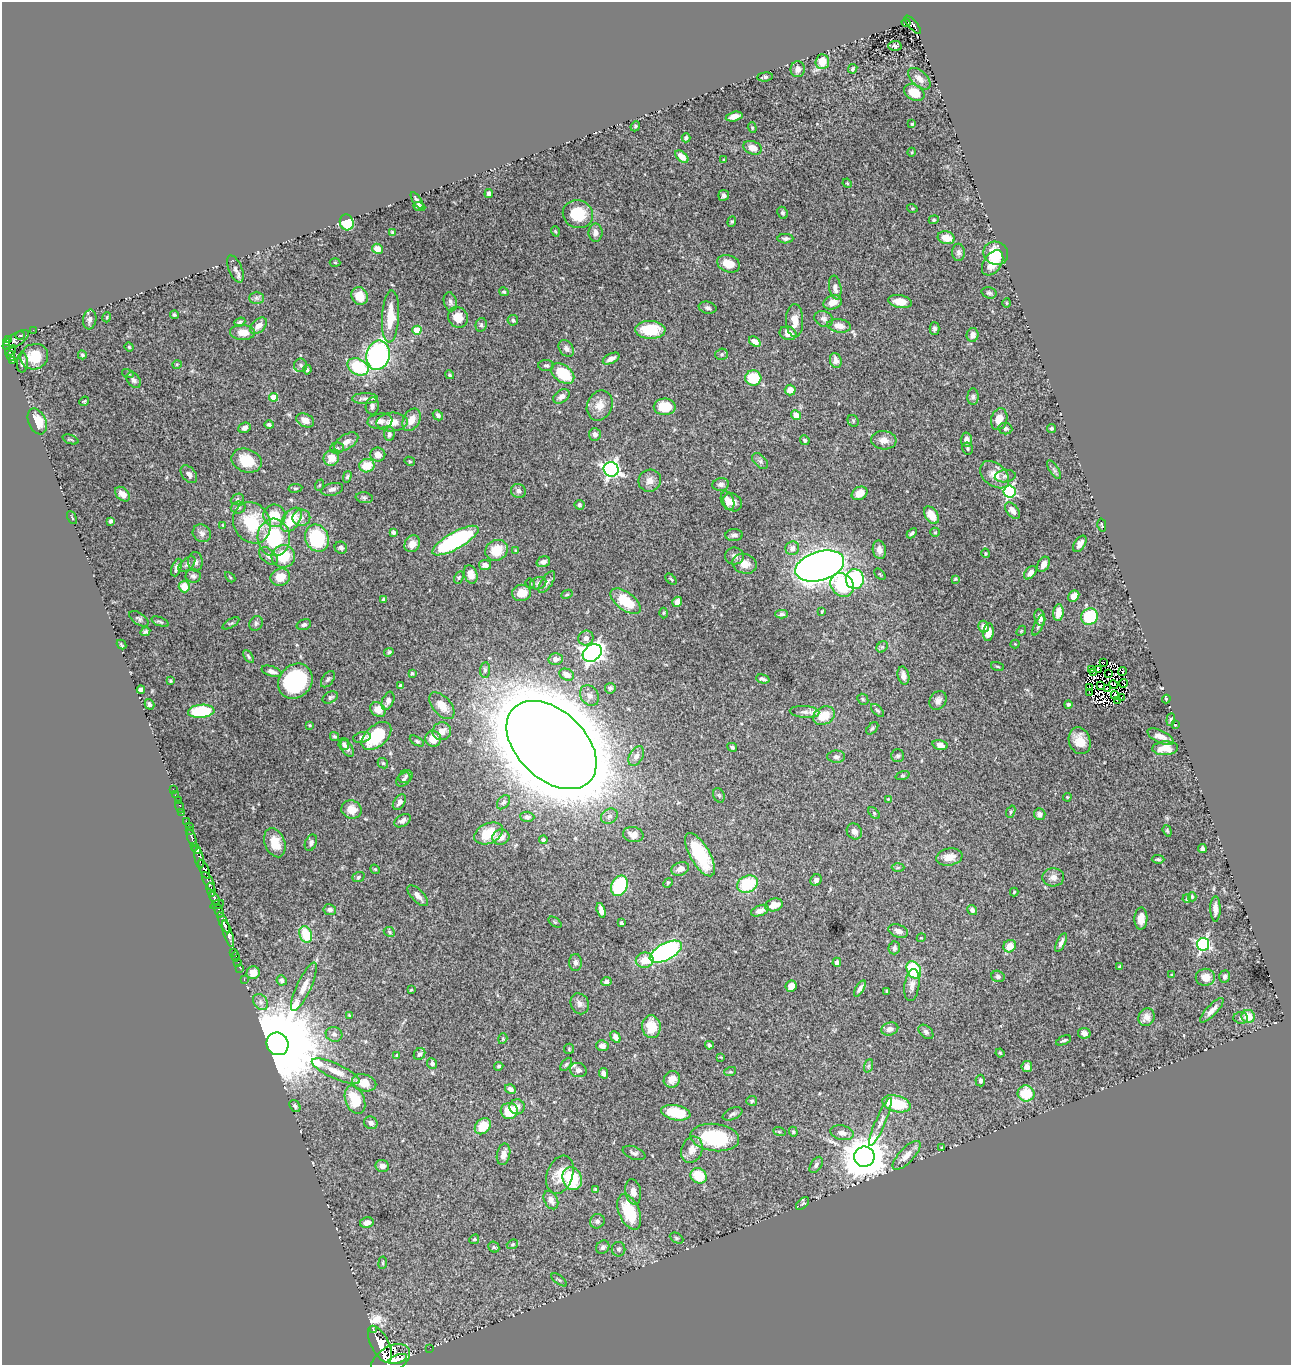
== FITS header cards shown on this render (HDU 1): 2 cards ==
NAXIS1  =                 1289
NAXIS2  =                 1363

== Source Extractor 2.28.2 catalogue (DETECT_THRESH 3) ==
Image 1289 x 1363 px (HDU 1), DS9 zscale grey, 1 PNG px = 1 image px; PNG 1293 x 1367 px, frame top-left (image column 1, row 1363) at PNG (2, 2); each listed source drawn as its Kron ellipse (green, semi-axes under 4 px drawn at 4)
Background 1.62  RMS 0.027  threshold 0.0815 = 3 sigma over >= 5 px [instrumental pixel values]
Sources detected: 493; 8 with non-positive FLUX_AUTO (blend fragments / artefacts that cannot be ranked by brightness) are neither listed nor drawn; the other 485 listed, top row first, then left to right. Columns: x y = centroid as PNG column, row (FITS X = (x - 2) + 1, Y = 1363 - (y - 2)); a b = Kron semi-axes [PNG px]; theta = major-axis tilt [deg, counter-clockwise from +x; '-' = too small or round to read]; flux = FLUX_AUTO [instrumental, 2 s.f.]
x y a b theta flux
906 23 4 3 - 30
913 25 11 4 -50 260
895 46 6 5 - 4.2
822 62 7 6 - 30
798 69 8 7 - 8.1
853 69 5 3 - 2.5
765 77 8 4 5 3.4
919 79 14 7 -42 12
914 92 11 7 -28 29
734 116 8 4 14 9.9
912 124 3 3 - 2
635 126 5 4 - 2.3
752 128 5 4 - 2.2
686 138 4 4 - 4.4
752 148 9 6 -20 20
912 152 4 3 - 1.4
682 157 8 4 -40 16
724 160 3 2 - 1.5
847 183 5 3 - 1.8
489 194 4 3 - 4.5
724 195 5 5 - 5.2
417 201 9 3 -56 5.9
419 207 6 3 -21 5
912 208 5 3 - 1.8
783 213 6 5 - 3.7
578 214 15 14 - 62
934 220 5 4 - 2.1
347 222 8 7 - 75
732 222 5 4 - 2.6
555 231 5 3 - 1.6
392 232 4 4 - 2
595 233 9 7 -90 9.6
946 238 8 6 -16 22
785 239 8 5 1 4.9
377 249 5 5 - 15
959 252 8 6 -89 5.4
996 253 12 11 - 54
335 263 5 3 - 1.7
993 263 14 8 55 27
729 264 12 8 -19 27
235 269 14 6 -67 8.1
835 288 12 6 -81 9.9
504 292 5 4 - 3.1
989 293 7 5 -17 4.2
360 296 9 8 - 26
256 298 7 6 - 4.9
450 302 10 6 -75 5.6
833 302 9 7 19 17
900 302 12 6 -10 22
1006 303 5 3 - 1.7
708 308 9 6 -13 5.1
174 315 4 3 - 2.3
107 317 5 3 - 1.6
391 317 26 8 87 45
458 317 11 9 -56 26
90 319 10 6 82 6
824 319 10 7 -23 7.3
513 320 5 5 - 3.2
795 321 16 8 -88 21
240 322 5 3 - 2.8
481 325 7 5 77 3.9
258 326 10 6 42 13
839 326 12 6 -8 15
934 329 6 5 - 4.3
33 330 2 2 - 12
417 330 4 4 - 47
650 330 15 9 -3 69
242 332 12 7 -3 19
788 333 8 6 -20 14
20 335 4 3 - 63
972 335 7 6 - 9.8
9 340 4 3 - 350
16 340 15 6 32 490
6 342 4 3 - 460
755 342 6 4 -36 13
129 347 4 4 - 2.1
566 349 9 6 -54 7.3
11 350 6 3 38 340
721 354 6 5 - 3.5
82 355 4 4 - 2.8
378 355 15 11 79 400
11 356 5 3 - 260
34 357 14 12 21 41
611 359 9 5 27 9.2
13 360 4 3 - 140
836 360 7 5 -72 8.5
22 363 10 5 88 6.6
177 364 5 3 - 1.6
301 365 7 6 - 4.7
546 365 8 5 1 3.7
358 367 11 8 -28 95
307 370 4 3 - 3.4
563 373 13 8 -35 80
128 374 6 3 -17 2.1
450 375 5 4 - 2.5
753 378 8 7 - 60
134 380 9 6 -49 5.4
790 390 5 5 - 15
561 396 9 6 34 9.9
273 397 4 4 - 28
973 397 8 5 88 4.4
365 398 13 5 1 7
84 401 5 4 - 1.9
600 405 15 12 66 23
372 406 8 6 82 7
665 407 11 8 -1 45
438 415 5 4 - 5.3
796 415 5 4 - 17
999 419 11 8 73 19
305 420 9 6 -24 14
411 420 12 8 61 18
37 421 13 8 -65 34
380 421 12 7 7 9.7
853 421 6 5 - 2.9
392 422 15 9 2 20
269 425 5 4 - 3.5
244 428 6 5 - 5.9
1051 428 5 4 - 3.3
1005 429 7 5 -9 4.7
389 434 7 5 87 5.3
595 434 6 6 - 6.6
71 439 8 2 -21 2
805 440 5 4 - 3
884 440 12 9 -4 14
966 440 7 5 87 8.2
346 442 13 7 32 14
337 448 7 5 3 3.9
968 449 6 5 - 3.3
378 455 7 7 - 11
331 458 8 7 - 23
247 461 15 11 -21 49
410 461 5 4 - 2.1
760 461 9 6 -45 5
367 466 7 6 - 33
611 469 7 7 - 590
1054 470 11 4 -56 4.2
189 474 10 6 -50 8.2
995 475 16 11 -40 25
1005 476 10 6 7 6.3
347 477 6 4 74 2.6
650 481 11 11 - 13
721 484 8 6 10 6.4
320 485 6 3 69 2.1
295 488 7 3 8 2.4
332 489 11 6 14 7.2
518 491 7 7 - 8
1010 492 6 6 - 240
860 493 8 6 27 20
123 494 8 6 -44 16
364 498 8 5 -10 4.3
237 499 7 5 24 3.5
727 501 9 6 -68 15
733 502 10 8 -42 11
579 505 5 5 - 3.2
238 507 7 6 - 4.8
1013 511 9 5 -50 11
931 515 10 6 -55 27
274 516 11 11 - 42
72 518 7 3 -63 1.8
301 518 9 8 - 8.4
291 520 14 8 54 57
111 521 4 4 - 3.9
252 523 21 18 -61 89
223 525 4 4 - 1.4
1102 525 6 3 -77 2.6
935 532 5 4 - 2.3
202 533 9 8 - 9.2
393 533 3 3 - 4
912 533 6 4 44 3.7
734 535 9 6 5 6.8
274 537 19 16 -85 110
317 538 14 11 -66 130
455 541 26 8 29 250
412 544 9 7 55 17
1080 544 9 5 56 11
341 548 6 6 - 5.2
792 548 7 6 - 10
497 550 12 10 27 37
879 550 9 6 -79 11
515 551 4 3 - 2.1
986 553 5 4 - 2.4
268 556 11 6 -41 7.3
283 556 11 11 - 55
734 556 9 8 - 8.7
195 562 9 7 -89 6.9
543 562 7 5 19 5.9
187 564 10 5 40 5.9
745 564 12 9 -16 19
1043 564 8 5 61 11
485 565 6 5 - 8.7
820 566 25 14 16 1700
177 567 9 4 70 7
1030 573 8 5 47 8.9
471 574 9 6 -70 13
880 574 7 2 -44 1.4
193 576 7 7 - 5.3
230 577 6 3 -46 1.9
280 577 10 8 21 26
459 577 6 4 63 2.5
671 579 7 3 -45 2.1
855 579 10 9 - 170
955 579 3 3 - 1.8
547 582 12 5 56 7.1
530 583 5 4 - 2
538 583 8 6 17 4.6
842 585 13 10 -46 88
184 587 6 5 - 26
522 593 9 8 - 24
567 594 6 4 27 2.5
1074 596 6 5 - 12
383 600 4 3 - 3.9
626 601 17 9 -36 60
677 602 5 5 - 11
822 612 4 2 - 1.8
663 613 5 3 - 1.9
1058 613 8 5 85 25
782 614 6 4 1 4.2
1090 617 9 8 - 76
1040 618 8 5 -77 10
139 619 11 5 -34 4.3
160 622 9 3 -20 3
231 623 9 3 31 2.6
256 623 8 6 59 4.6
304 625 7 5 19 5
1038 625 11 4 65 4.5
984 627 6 5 - 10
1021 631 5 4 - 2.1
145 632 5 4 - 3.9
988 632 9 5 83 21
586 638 7 7 - 9.1
1015 644 4 4 - 1.7
121 645 5 3 - 1.8
882 647 6 5 - 3
389 652 5 4 - 3.5
592 653 10 8 38 750
248 657 7 4 -55 3.4
556 659 7 6 - 8.6
1103 662 3 2 - 3
997 666 6 3 -19 2.1
1091 669 3 2 - 1.3
1098 669 3 2 - 0.16
485 670 8 5 85 4.8
272 671 11 5 -18 7.9
1122 672 4 2 - 5.3
412 673 4 3 - 2.2
1093 673 3 2 - 2
1108 674 3 2 - 1.4
567 675 8 5 -26 13
903 676 9 5 -77 10
328 679 9 5 54 4.2
763 679 7 3 -16 4.1
170 681 3 3 - 2.4
295 681 19 16 48 170
1123 683 4 2 - 1.5
1114 684 4 2 - 1.3
400 686 4 3 - 3.5
1100 686 2 2 - 2.1
1090 687 3 2 - 1
610 688 5 5 - 4.7
1107 688 3 2 - 3.6
141 689 4 4 - 6.4
1089 692 3 2 - 2.8
589 695 11 8 -52 11
1115 695 4 2 - 0.64
330 697 8 5 27 4.4
1121 698 2 2 - 2.1
863 699 6 5 - 2.7
1166 699 4 2 - 2.5
938 700 10 8 56 8.7
388 701 9 5 67 8.9
1117 701 3 2 - 1.3
149 704 5 4 - 4
1068 704 4 4 - 3.9
442 706 16 9 -48 22
378 710 8 6 -39 19
877 710 8 3 -44 2.9
201 711 13 6 5 110
805 712 15 6 -4 9.1
824 716 11 8 26 35
1171 719 6 4 84 2.2
310 725 3 2 - 1.5
1175 725 3 3 - 1.2
872 728 7 4 46 3.2
442 731 9 9 - 14
335 736 5 4 - 3.2
376 736 17 10 41 100
362 737 9 5 12 5.7
1160 737 14 6 -26 15
433 739 8 8 - 21
417 741 8 4 -31 3
1080 741 14 10 -70 26
344 744 6 5 - 4.6
552 745 53 34 -44 20000
940 745 7 5 -16 9.8
732 747 5 4 - 3.7
347 748 9 5 -60 7.1
1165 748 13 7 3 22
636 756 11 6 61 9
898 756 6 6 - 3.8
836 757 9 6 0 5.7
383 763 6 4 -42 2.6
406 776 7 6 - 4.9
902 776 7 3 18 2
403 780 8 6 46 4.7
173 789 2 2 - 17
175 795 2 2 - 9.5
719 795 7 5 -69 3
1067 797 4 4 - 2
888 799 4 4 - 1.6
178 801 2 2 - 17
399 802 8 5 57 7.7
503 802 8 5 49 3.9
180 807 6 2 -72 20
351 809 10 9 - 21
182 812 3 2 - 38
1011 812 6 4 69 2.6
874 813 7 4 -46 2.6
1040 814 6 5 - 7.9
609 816 9 7 37 6.7
527 817 7 5 -3 4.4
186 821 3 2 - 55
402 821 9 5 33 6.7
189 826 2 2 - 31
189 830 2 2 - 19
854 831 8 7 - 9.5
1167 831 6 4 -70 2.4
488 833 15 10 24 50
633 835 10 7 -10 15
501 837 9 7 20 13
192 838 9 3 -70 390
543 840 4 3 - 3.4
275 843 15 10 -69 30
311 843 8 5 66 5
195 846 4 3 - 660
1202 849 4 3 - 5.4
197 850 4 3 - 790
700 855 24 10 -60 90
949 857 13 8 9 19
199 858 11 4 -81 550
1158 859 6 4 -2 3
898 868 6 4 2 2.7
204 869 10 4 -67 2000
375 869 5 4 - 2.2
680 869 9 6 20 13
358 877 6 4 20 3
1053 877 11 9 4 9.7
816 880 6 5 - 6.6
208 881 10 4 -60 860
668 883 5 4 - 2
747 884 11 8 25 89
619 886 10 8 65 140
211 890 7 3 -76 670
1014 892 4 4 - 1.9
418 896 13 6 -46 11
1192 897 4 4 - 2.4
215 899 7 3 -59 980
1187 899 4 3 - 3.2
217 905 7 3 18 290
774 905 9 6 17 21
1215 909 12 5 -89 11
330 910 6 5 - 6.5
601 910 7 4 -74 10
972 910 5 4 - 5.8
219 911 7 3 -70 190
760 911 9 5 23 10
1141 919 11 6 88 16
224 922 11 3 -65 2300
555 922 7 4 -36 2.7
621 923 4 3 - 4.8
898 931 10 6 -19 8.1
389 932 6 4 -26 2.6
228 934 14 4 -72 2300
306 934 8 6 -72 58
921 938 4 3 - 1.6
1061 943 10 4 65 6.9
1203 944 6 6 - 320
1010 946 6 6 - 20
894 948 6 5 - 5.6
234 952 2 2 - 27
666 952 17 8 28 410
235 957 5 3 - 71
645 960 9 7 10 28
238 962 3 2 - 26
837 962 4 4 - 8.2
575 963 8 6 -89 5.6
1120 966 3 3 - 2
240 968 2 2 - 21
914 970 9 6 -61 110
253 973 7 6 - 18
1172 975 4 4 - 1.7
998 976 7 5 -17 4.8
1225 976 6 5 - 6.2
1205 977 9 8 - 17
244 979 3 2 - 38
282 980 5 4 - 4
606 982 5 4 - 6.4
912 985 16 7 82 11
791 986 6 5 - 14
304 987 26 7 65 21
860 988 9 4 59 6.4
411 990 3 3 - 1.5
887 991 3 2 - 2.1
261 1002 9 6 -51 6.6
580 1004 11 9 -69 9.2
1212 1010 16 5 46 11
349 1015 4 2 - 1.8
1248 1016 7 6 - 27
1146 1017 9 8 - 11
1241 1018 7 6 - 4.1
651 1027 11 9 -84 35
890 1029 8 6 16 9.2
926 1032 8 5 -43 5
1084 1033 6 5 - 8.8
334 1034 8 7 - 6.4
616 1037 6 4 -60 8.8
503 1039 5 4 - 2.5
1064 1040 8 4 24 3.2
277 1044 11 10 - 45000
709 1045 4 3 - 3.9
602 1046 6 5 - 8.7
569 1049 5 5 - 2.1
1000 1053 4 4 - 2.4
420 1054 6 5 - 5.1
397 1055 4 4 - 2.3
721 1057 3 2 - 1.4
432 1064 5 5 - 5.7
566 1064 7 4 53 3.4
499 1066 5 4 - 2.9
868 1066 7 4 70 3
1027 1067 5 5 - 9.2
578 1070 8 7 - 8.7
336 1071 26 7 -24 24
730 1072 6 4 17 2.2
604 1073 5 4 - 9.6
672 1079 8 7 - 15
980 1081 6 5 - 4
364 1083 12 8 -15 27
510 1089 5 4 - 6.9
1026 1093 8 8 - 53
355 1100 15 9 -68 57
752 1101 5 5 - 3.2
896 1104 14 8 -14 72
295 1106 6 5 - 3.6
517 1107 7 7 - 12
509 1111 8 8 - 55
676 1113 15 7 -11 70
732 1114 10 5 23 5.5
880 1122 26 5 67 12
371 1123 7 6 - 6.8
483 1126 9 7 46 36
779 1131 6 4 -20 2.3
793 1132 5 4 - 2.4
842 1133 12 7 -11 10
715 1138 24 13 -7 120
942 1148 3 3 - 2
692 1150 13 10 70 16
634 1153 12 6 -22 5.4
504 1154 11 6 78 14
907 1155 18 7 46 17
864 1157 10 10 - 6500
816 1165 9 5 57 5.4
382 1166 7 6 - 10
560 1175 20 13 71 30
699 1176 8 7 - 50
572 1179 11 9 -69 69
595 1190 4 4 - 2.4
633 1192 13 7 -80 11
551 1200 10 6 -63 12
803 1204 8 4 43 3.3
629 1212 19 10 -66 68
597 1221 7 7 - 5.2
367 1223 7 5 11 9.8
676 1238 7 5 -27 3
474 1239 5 4 - 2.2
512 1244 6 4 22 2.4
494 1247 6 5 - 2.4
603 1247 7 6 - 5
619 1249 7 7 - 4.7
383 1263 6 3 82 1.9
559 1280 9 4 -37 3.2
373 1330 3 3 - 180
380 1344 20 9 -63 5200
430 1348 2 2 - 17
398 1359 10 4 19 2200
390 1360 21 13 32 7900
At the frame edge (FLAGS 8, measured only in part): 1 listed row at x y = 390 1360
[8 non-positive-flux detections neither listed nor drawn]